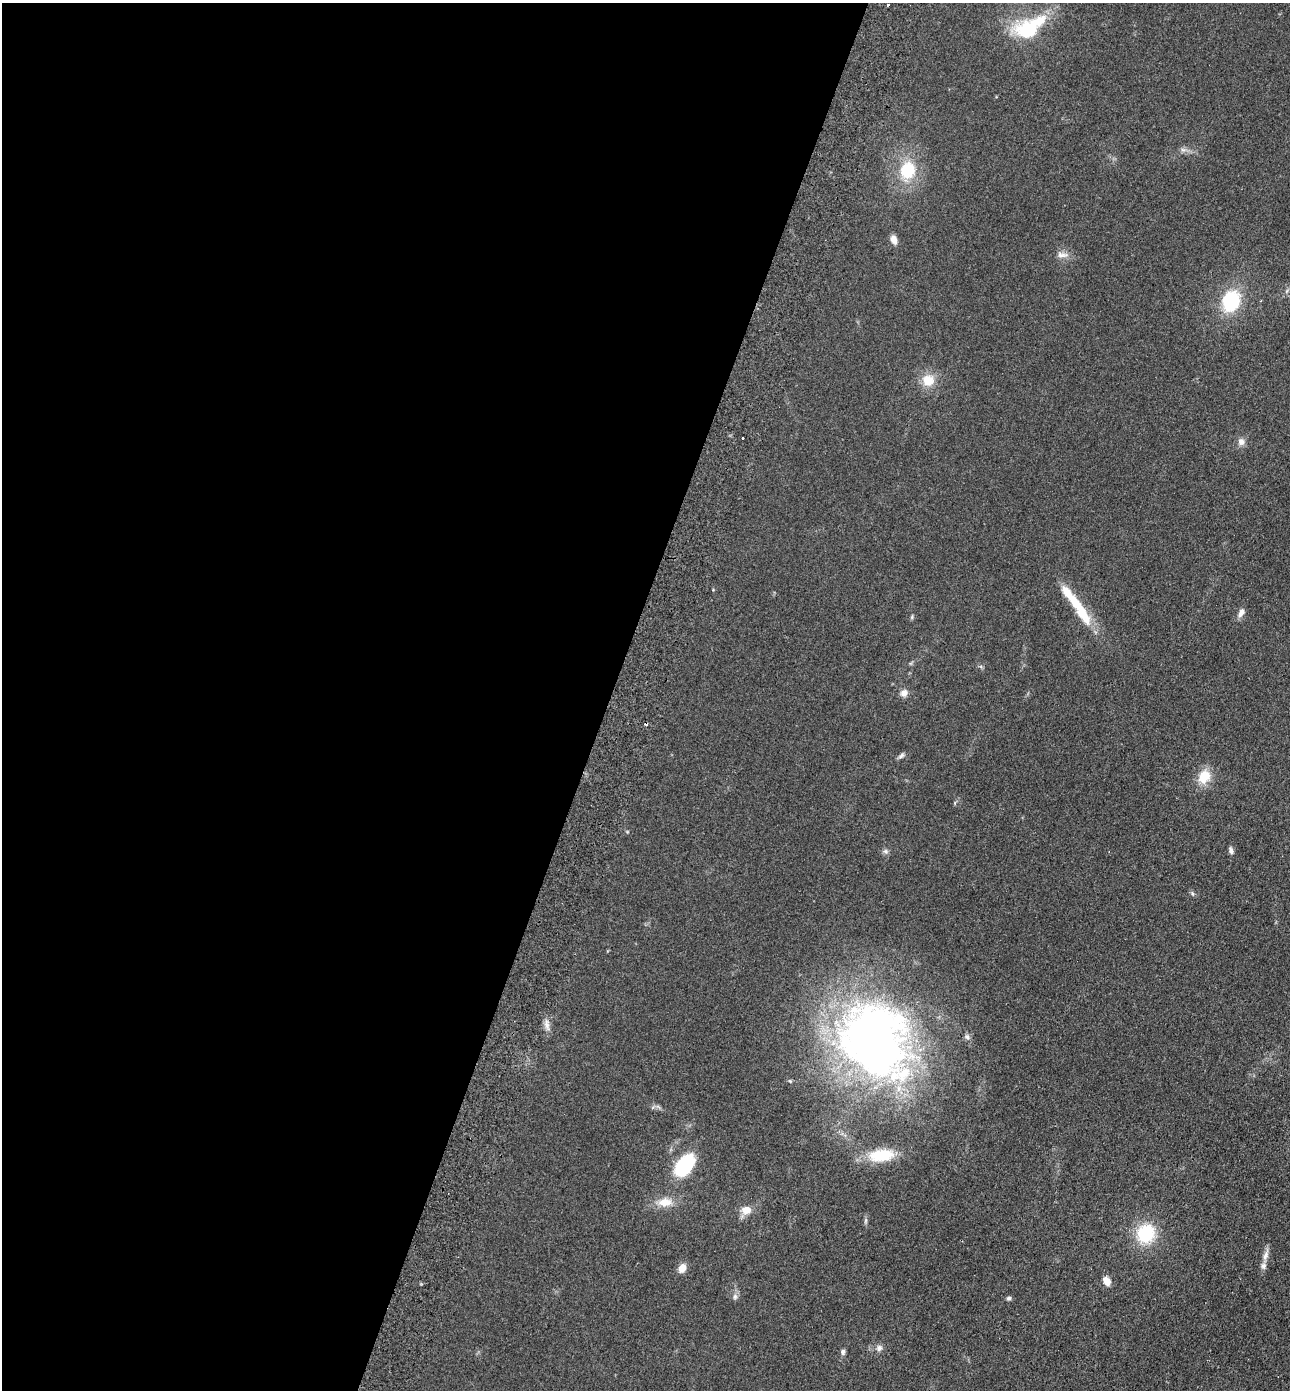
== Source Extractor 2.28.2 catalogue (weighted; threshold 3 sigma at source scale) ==
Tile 5 of 4 x 4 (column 1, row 2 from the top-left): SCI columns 327-1614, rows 2801-4188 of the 5671 x 5601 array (HDU 1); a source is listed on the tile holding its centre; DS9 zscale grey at full resolution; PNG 1292 x 1392 px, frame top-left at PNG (2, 3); no overlay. Shown black and unused: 47% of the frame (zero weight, under 2 of 3 exposures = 3% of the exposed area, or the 3 px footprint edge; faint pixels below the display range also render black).
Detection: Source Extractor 2.28.2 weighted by HDU 2 'WHT'; one run over the whole footprint, this tile lists its part. Background 0.12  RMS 0.011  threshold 0.0478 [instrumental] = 3 sigma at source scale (4.5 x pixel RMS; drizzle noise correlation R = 1.50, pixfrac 1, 0.05/0.05 arcsec/px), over >= 5 px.
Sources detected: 41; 2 inside a brighter object's white glare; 2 cosmic-ray / hot-pixel residue — not listed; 2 inside a brighter listed object's ellipse — not listed separately; the other 35 listed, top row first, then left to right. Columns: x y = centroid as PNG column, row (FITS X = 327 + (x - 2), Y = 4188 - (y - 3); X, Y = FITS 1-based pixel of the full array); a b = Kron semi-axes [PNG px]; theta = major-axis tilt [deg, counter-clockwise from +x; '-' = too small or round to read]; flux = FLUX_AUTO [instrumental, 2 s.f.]
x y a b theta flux
888 5 3 2 - 1.5
1029 30 24 15 -4 64
1183 150 9 6 -8 3.5
907 170 18 15 74 44
894 239 10 6 -73 7.1
1062 255 18 8 -5 7
1231 301 23 18 68 63
928 380 15 14 - 19
1241 442 10 9 - 5.6
1080 610 53 11 -58 41
1241 612 11 7 66 6
912 617 6 4 50 1.5
904 693 9 8 - 6.2
901 756 10 6 39 2.8
1204 777 16 13 59 22
1231 850 9 5 -73 3
885 851 7 7 - 2.8
547 1024 15 6 -85 6
967 1037 8 6 -16 2.6
871 1041 98 79 -45 630
790 1081 4 4 - 1
658 1107 9 3 -45 2.1
881 1155 26 13 7 43
684 1166 20 12 53 86
665 1202 20 12 4 16
746 1210 12 10 6 11
866 1221 8 4 81 2.1
1146 1234 20 18 64 52
1266 1255 17 7 73 7
682 1268 10 7 63 10
1107 1281 9 6 -58 9.6
735 1297 8 7 - 3.5
1009 1298 6 5 - 2.2
879 1348 9 8 - 4.5
843 1352 7 6 - 2.8